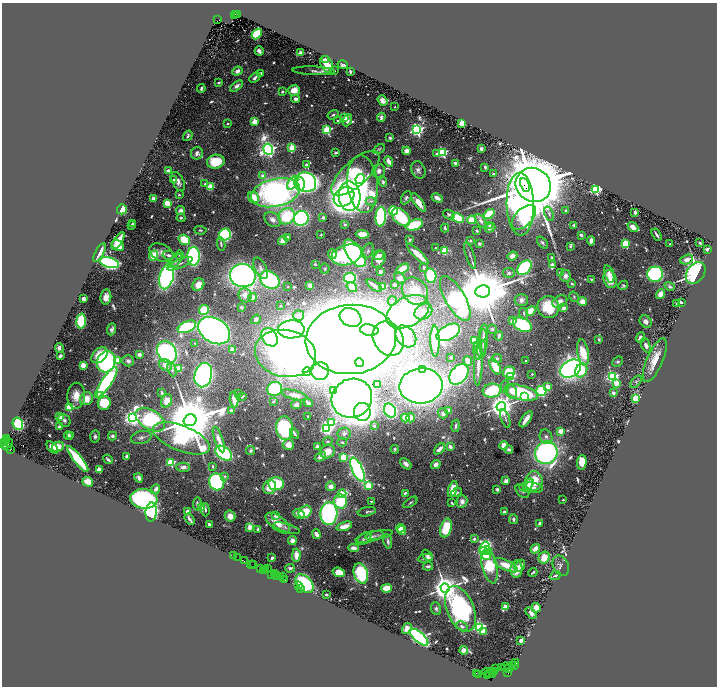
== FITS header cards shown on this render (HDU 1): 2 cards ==
NAXIS1  =                 1429
NAXIS2  =                 1368

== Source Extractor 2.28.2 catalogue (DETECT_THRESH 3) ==
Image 1429 x 1368 px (HDU 1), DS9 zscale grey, zoomed out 1/2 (1 PNG px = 2 x 2 image px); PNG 719 x 688 px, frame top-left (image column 1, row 1367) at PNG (2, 3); each listed source drawn as its Kron ellipse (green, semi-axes under 4 px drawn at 4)
Background 1.27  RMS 0.032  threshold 0.0952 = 3 sigma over >= 5 px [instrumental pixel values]
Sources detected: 819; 53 cannot appear on this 1/2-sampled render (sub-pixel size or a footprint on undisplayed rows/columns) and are neither listed nor drawn; of the other 766, the 500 brightest by FLUX_AUTO listed and drawn (266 fainter detections omitted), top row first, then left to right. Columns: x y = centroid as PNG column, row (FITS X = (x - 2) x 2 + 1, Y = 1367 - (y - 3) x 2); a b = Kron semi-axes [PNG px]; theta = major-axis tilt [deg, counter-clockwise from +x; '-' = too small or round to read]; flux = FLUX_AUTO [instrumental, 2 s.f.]
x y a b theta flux
235 14 2 1 - 200
237 14 3 2 - 560
234 16 2 1 - 240
218 20 3 3 - 440
257 34 6 4 50 500
259 51 5 3 - 21
301 53 3 3 - 55
325 59 3 2 - 67
327 64 9 6 -63 130
343 65 5 3 - 13
237 71 5 4 - 40
314 71 21 3 -2 27
334 71 2 2 - 15
350 72 3 2 - 12
261 73 4 3 - 28
255 78 6 3 41 25
219 83 4 2 - 15
237 86 7 3 37 35
201 89 4 2 - 12
294 90 6 5 - 88
282 92 4 3 - 13
296 99 4 3 - 28
383 101 5 4 - 38
395 107 2 2 - 11
333 115 6 3 32 15
345 117 3 2 - 270
381 117 4 3 - 14
347 120 6 4 64 39
255 121 3 3 - 210
338 121 4 3 - 12
462 123 3 2 - 430
228 124 2 2 - 18
327 130 3 3 - 640
417 130 4 3 - 2200
188 136 6 3 57 17
390 138 3 2 - 22
292 148 3 3 - 350
268 149 6 4 -70 3700
379 149 6 3 29 11
481 149 3 3 - 21
407 151 4 3 - 54
442 152 3 3 - 1000
197 153 6 6 - 29
336 153 3 2 - 11
437 153 2 2 - 37
216 162 9 7 12 210
389 162 5 3 - 52
456 163 4 2 - 39
306 165 3 2 - 39
485 167 3 2 - 19
418 170 9 6 -69 28
168 171 2 2 - 110
379 171 7 6 - 27
355 173 30 12 42 680
493 174 2 2 - 21
263 175 3 2 - 66
360 179 5 4 - 230
174 180 4 4 - 13
178 182 10 5 -64 36
306 182 10 9 - 1800
383 182 5 3 - 16
293 183 7 4 57 190
205 184 3 3 - 12
299 184 7 5 -80 690
363 184 29 15 -84 870
525 185 7 2 -67 11000
533 185 18 16 -38 50000
210 187 4 3 - 120
595 190 4 3 - 860
276 193 25 14 13 2900
179 195 3 2 - 11
349 196 15 11 -88 3800
254 197 6 5 - 110
344 197 11 9 39 2400
406 198 7 4 61 17
437 198 6 3 -28 38
153 199 2 2 - 130
371 201 5 4 - 14
418 202 11 4 -54 84
167 203 3 3 - 370
520 204 31 13 -89 2900
122 209 5 5 - 160
181 211 4 4 - 35
393 211 4 4 - 250
566 211 4 3 - 13
635 212 3 2 - 29
449 214 6 4 -27 12
489 214 6 4 41 270
549 214 7 3 -69 12
287 216 9 7 43 310
323 217 2 2 - 63
381 217 10 5 87 1400
401 217 11 7 -45 420
524 217 15 8 46 1200
181 218 4 4 - 12
301 218 7 7 - 1300
458 218 6 4 -28 440
273 219 9 6 -40 31
472 220 4 4 - 140
481 221 7 4 -58 22
133 224 2 2 - 17
132 225 3 2 - 23
345 225 2 2 - 46
414 225 9 5 19 310
489 225 2 2 - 21
574 225 2 2 - 41
633 227 6 3 -40 47
445 228 4 2 - 11
490 228 5 4 - 25
200 230 6 4 -4 12
477 230 3 2 - 13
362 234 6 4 -8 77
225 235 6 6 - 970
321 235 2 2 - 22
581 235 3 2 - 31
657 235 6 2 -57 20
287 237 4 3 - 10
184 240 6 4 -33 230
410 240 4 3 - 15
118 241 10 3 57 100
283 241 5 4 - 42
470 241 3 3 - 11
591 241 5 3 - 35
542 242 7 4 -51 15
625 243 3 3 - 420
700 243 2 2 - 48
221 244 7 3 -81 12
479 244 3 2 - 65
670 244 2 2 - 16
118 245 7 5 -38 110
570 246 3 2 - 28
436 248 2 2 - 14
708 249 3 3 - 41
368 251 8 5 65 19
445 251 4 3 - 140
100 253 10 2 62 58
161 253 13 8 -28 52
355 253 16 8 -55 1700
332 254 5 3 - 150
418 254 14 3 -43 120
169 255 6 3 -11 20
180 255 4 3 - 11
346 255 15 10 17 770
379 255 5 4 - 19
470 255 14 2 -72 14
153 256 5 4 - 140
194 256 9 6 -89 1300
512 256 5 4 - 48
551 257 2 2 - 28
379 259 9 6 57 60
687 260 7 4 19 35
176 261 8 4 52 21
109 263 10 5 -15 1700
180 264 14 4 24 24
315 264 4 3 - 12
552 265 2 2 - 120
424 267 3 2 - 18
261 268 11 6 -64 30
524 268 8 5 46 1000
325 269 5 5 - 12
403 269 7 4 31 140
380 272 3 3 - 25
560 272 4 3 - 15
509 273 5 5 - 26
696 273 12 8 53 2100
609 274 9 4 -72 36
655 274 8 7 - 1100
167 276 13 7 76 1400
243 276 13 11 -18 2800
431 276 7 5 -78 320
565 276 6 5 - 35
350 278 5 5 - 1100
400 278 6 5 - 29
591 279 2 2 - 29
610 279 9 6 -73 130
270 280 10 8 -33 980
572 284 4 3 - 10
198 285 7 5 51 84
310 285 3 3 - 32
374 285 9 2 -37 42
395 285 3 3 - 17
623 285 5 4 - 15
288 287 2 2 - 13
352 287 5 4 - 48
383 287 3 2 - 240
670 287 5 3 - 18
415 291 14 12 -51 120
483 291 7 6 - 82000
660 294 5 4 - 66
245 295 7 6 - 59
106 297 7 5 81 49
253 297 4 4 - 58
574 297 6 4 -56 11
455 298 25 10 -60 2100
84 299 3 3 - 33
521 300 6 6 - 35
392 301 5 4 - 13
560 301 8 5 27 40
583 302 4 4 - 78
681 302 2 2 - 51
677 303 3 3 - 17
281 306 2 2 - 14
241 307 3 3 - 12
548 307 11 11 - 270
564 308 2 2 - 100
204 310 5 4 - 210
531 311 5 4 - 83
408 312 23 14 28 1100
423 312 9 7 33 53
524 314 6 3 -71 11
299 315 6 5 - 15
351 317 11 9 -27 2700
256 319 5 4 - 21
81 321 7 5 86 350
513 321 4 4 - 35
646 322 7 5 -50 36
522 324 10 6 -28 570
187 327 10 5 24 560
111 329 6 4 69 24
291 329 13 9 1 3900
492 329 5 4 - 13
369 330 9 5 -9 740
214 331 17 12 -31 2900
448 332 13 7 28 1600
484 333 8 3 82 11
406 336 12 9 -51 71
499 336 4 2 - 14
270 337 10 7 -57 570
640 338 5 4 - 29
351 339 45 34 5 18000
388 339 18 14 -59 1900
599 339 4 3 - 10
435 341 16 4 -88 150
474 341 4 3 - 210
483 341 12 3 89 23
195 343 2 2 - 14
646 345 8 4 -70 26
59 348 5 3 - 21
482 349 8 3 80 13
232 350 3 3 - 230
477 351 9 2 -82 48
167 352 12 9 -59 1700
285 353 31 23 -11 3800
583 353 13 5 -80 190
99 355 9 6 42 170
139 355 2 2 - 99
60 356 4 2 - 21
451 357 2 2 - 42
497 358 5 4 - 10
118 360 3 3 - 170
526 360 2 2 - 19
655 360 23 8 66 120
128 361 6 5 - 28
468 361 5 3 - 81
106 362 11 9 66 1300
618 362 6 4 43 14
359 363 4 4 - 960
478 363 22 3 88 93
83 365 3 3 - 94
166 365 6 5 - 55
495 366 9 4 -62 150
179 368 3 3 - 340
423 369 4 4 - 350
571 369 11 8 33 3600
172 370 6 4 -68 13
581 370 7 5 61 210
320 371 9 8 - 760
307 372 4 4 - 420
509 372 6 5 - 200
459 374 11 8 51 1700
532 374 2 2 - 18
203 375 12 8 77 2600
511 376 3 3 - 410
612 377 4 3 - 1300
106 382 18 5 56 1100
636 382 7 4 46 14
616 383 3 3 - 130
378 384 2 2 - 93
421 386 22 17 5 5800
548 386 3 2 - 140
505 387 6 4 79 13
275 389 7 7 - 580
334 390 2 2 - 15
492 391 9 7 5 520
541 391 5 5 - 640
512 392 7 5 -67 59
162 393 4 2 - 20
238 393 2 2 - 12
521 393 17 7 -15 620
613 393 4 3 - 23
100 395 3 2 - 670
294 395 13 4 -15 58
76 396 13 9 87 97
242 396 3 2 - 10
524 397 4 3 - 200
352 398 20 19 - 6800
636 398 3 3 - 560
86 399 7 6 - 98
234 400 8 3 -83 61
167 401 7 5 63 64
273 402 2 2 - 22
104 403 7 6 - 230
308 403 4 2 - 20
296 404 5 4 - 22
69 407 3 3 - 460
501 407 5 4 - 8400
390 410 7 5 -61 1100
448 410 2 2 - 47
232 411 2 2 - 92
362 412 9 8 - 1400
443 413 5 5 - 33
60 416 3 2 - 150
307 416 2 2 - 17
132 418 4 4 - 2400
405 418 4 4 - 140
410 418 5 4 - 46
505 419 9 2 -71 11
526 419 9 3 55 67
150 420 16 9 -32 710
190 420 7 5 16 78000
64 421 7 5 -47 24
332 422 3 3 - 330
18 424 6 5 - 690
374 426 3 3 - 10
456 426 6 3 80 18
60 427 2 2 - 110
284 428 12 8 -85 870
327 428 4 3 - 1900
560 431 2 2 - 160
294 434 5 2 - 25
344 434 6 6 - 19
68 435 4 4 - 22
71 436 3 2 - 12
95 436 6 5 - 18
112 436 4 4 - 17
141 437 10 6 13 29
546 437 7 6 - 24
6 438 2 1 - 93
181 438 30 12 -21 1200
219 439 13 4 -71 64
6 441 3 2 - 140
328 441 5 3 - 10
4 442 3 2 - 290
342 442 4 3 - 11
7 444 6 3 30 740
288 445 5 5 - 73
504 445 4 3 - 60
7 446 3 2 - 570
317 446 4 3 - 21
58 447 6 5 - 88
450 447 2 2 - 84
52 448 7 4 -48 60
395 449 4 3 - 12
439 449 6 3 42 51
509 449 4 3 - 16
10 450 2 2 - 770
251 450 5 3 - 14
327 452 7 6 - 100
224 453 9 6 -35 970
546 453 11 11 - 1800
127 457 4 3 - 30
320 457 6 4 30 42
343 457 4 3 - 360
78 459 16 4 -51 400
108 459 5 2 - 18
582 462 7 5 84 77
171 463 3 3 - 500
406 464 7 4 -43 37
436 464 5 4 - 37
213 466 4 2 - 11
183 467 7 4 1 26
357 469 13 5 -65 2500
99 470 2 2 - 200
225 476 2 2 - 18
139 478 5 3 - 28
506 481 2 2 - 130
534 481 9 8 - 180
88 482 5 4 - 81
217 482 8 7 - 960
276 484 7 6 - 360
368 485 3 3 - 420
529 485 6 4 57 46
331 486 5 4 - 44
270 487 7 6 - 110
531 488 12 5 -2 38
155 489 5 3 - 40
453 489 8 4 72 110
497 489 2 2 - 60
522 491 8 5 -43 22
457 492 6 3 29 12
405 493 3 2 - 24
342 494 4 3 - 330
144 499 14 9 -6 1800
563 500 2 2 - 19
371 501 2 2 - 15
462 501 6 5 - 39
340 502 7 6 - 240
410 502 8 3 34 12
452 503 4 2 - 12
197 504 7 4 86 16
201 507 3 3 - 340
205 510 6 2 -87 12
187 511 2 2 - 96
151 512 9 5 86 1900
305 512 7 5 41 160
367 512 9 4 13 16
504 512 4 3 - 15
299 514 6 3 -25 82
329 514 11 8 87 1600
230 516 6 5 - 63
276 516 2 2 - 71
190 519 6 2 -56 20
513 519 5 3 - 15
278 523 14 7 -37 85
539 523 3 2 - 18
209 524 3 2 - 18
344 526 8 3 19 88
250 527 3 2 - 150
287 528 13 4 -16 16
400 528 4 2 - 59
446 528 9 5 74 260
258 529 3 3 - 17
402 530 4 4 - 120
317 534 5 3 - 42
379 535 14 3 11 13
370 537 14 5 15 41
364 539 8 5 37 17
474 539 2 2 - 38
292 540 4 4 - 44
388 541 7 3 -80 22
354 548 5 3 - 37
485 548 7 5 72 590
535 549 5 3 - 64
485 551 6 3 8 570
296 555 6 3 89 71
427 555 7 4 -47 21
233 556 2 1 - 100
486 556 4 3 - 270
237 557 2 1 - 36
272 558 2 2 - 21
425 558 8 4 8 19
544 558 6 5 - 98
244 561 3 2 - 130
252 565 4 2 - 110
254 565 3 1 - 130
506 565 13 5 -25 160
428 566 5 3 - 19
489 566 18 7 -76 580
520 566 6 4 58 32
561 566 11 7 -65 22
290 568 5 3 - 18
261 569 4 3 - 530
265 569 2 1 - 170
267 569 2 1 - 290
516 569 9 6 87 94
263 571 2 1 - 110
339 572 6 4 -19 180
533 572 4 2 - 11
274 573 3 2 - 320
361 573 10 7 -72 520
272 574 3 2 - 160
277 575 3 2 - 480
555 575 6 3 24 10
280 576 2 2 - 54
283 577 2 1 - 160
285 580 3 2 - 110
305 584 11 7 -48 580
298 586 3 2 - 310
301 588 2 1 - 66
387 588 5 4 - 190
445 588 5 4 - 12000
326 594 2 2 - 44
505 607 2 2 - 210
536 608 4 4 - 70
436 609 7 5 -69 16
460 609 24 13 -67 2300
531 613 7 4 -50 38
462 626 6 4 -31 24
479 627 3 3 - 1600
407 628 6 4 57 56
483 631 3 2 - 110
419 637 11 5 -41 2600
521 640 2 2 - 100
464 650 4 2 - 240
515 663 3 1 - 440
512 666 3 1 - 380
514 666 3 2 - 330
506 667 4 2 - 830
495 668 3 1 - 210
501 668 3 1 - 150
508 669 5 2 - 700
495 671 2 2 - 180
487 672 4 3 - 400
493 672 3 2 - 260
476 673 2 1 - 75
490 673 5 2 - 510
508 673 2 1 - 83
479 674 2 1 - 53
492 674 2 1 - 59
488 675 2 1 - 190
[266 fainter detections neither listed nor drawn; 53 sub-pixel or undisplayed-footprint detections neither listed nor drawn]